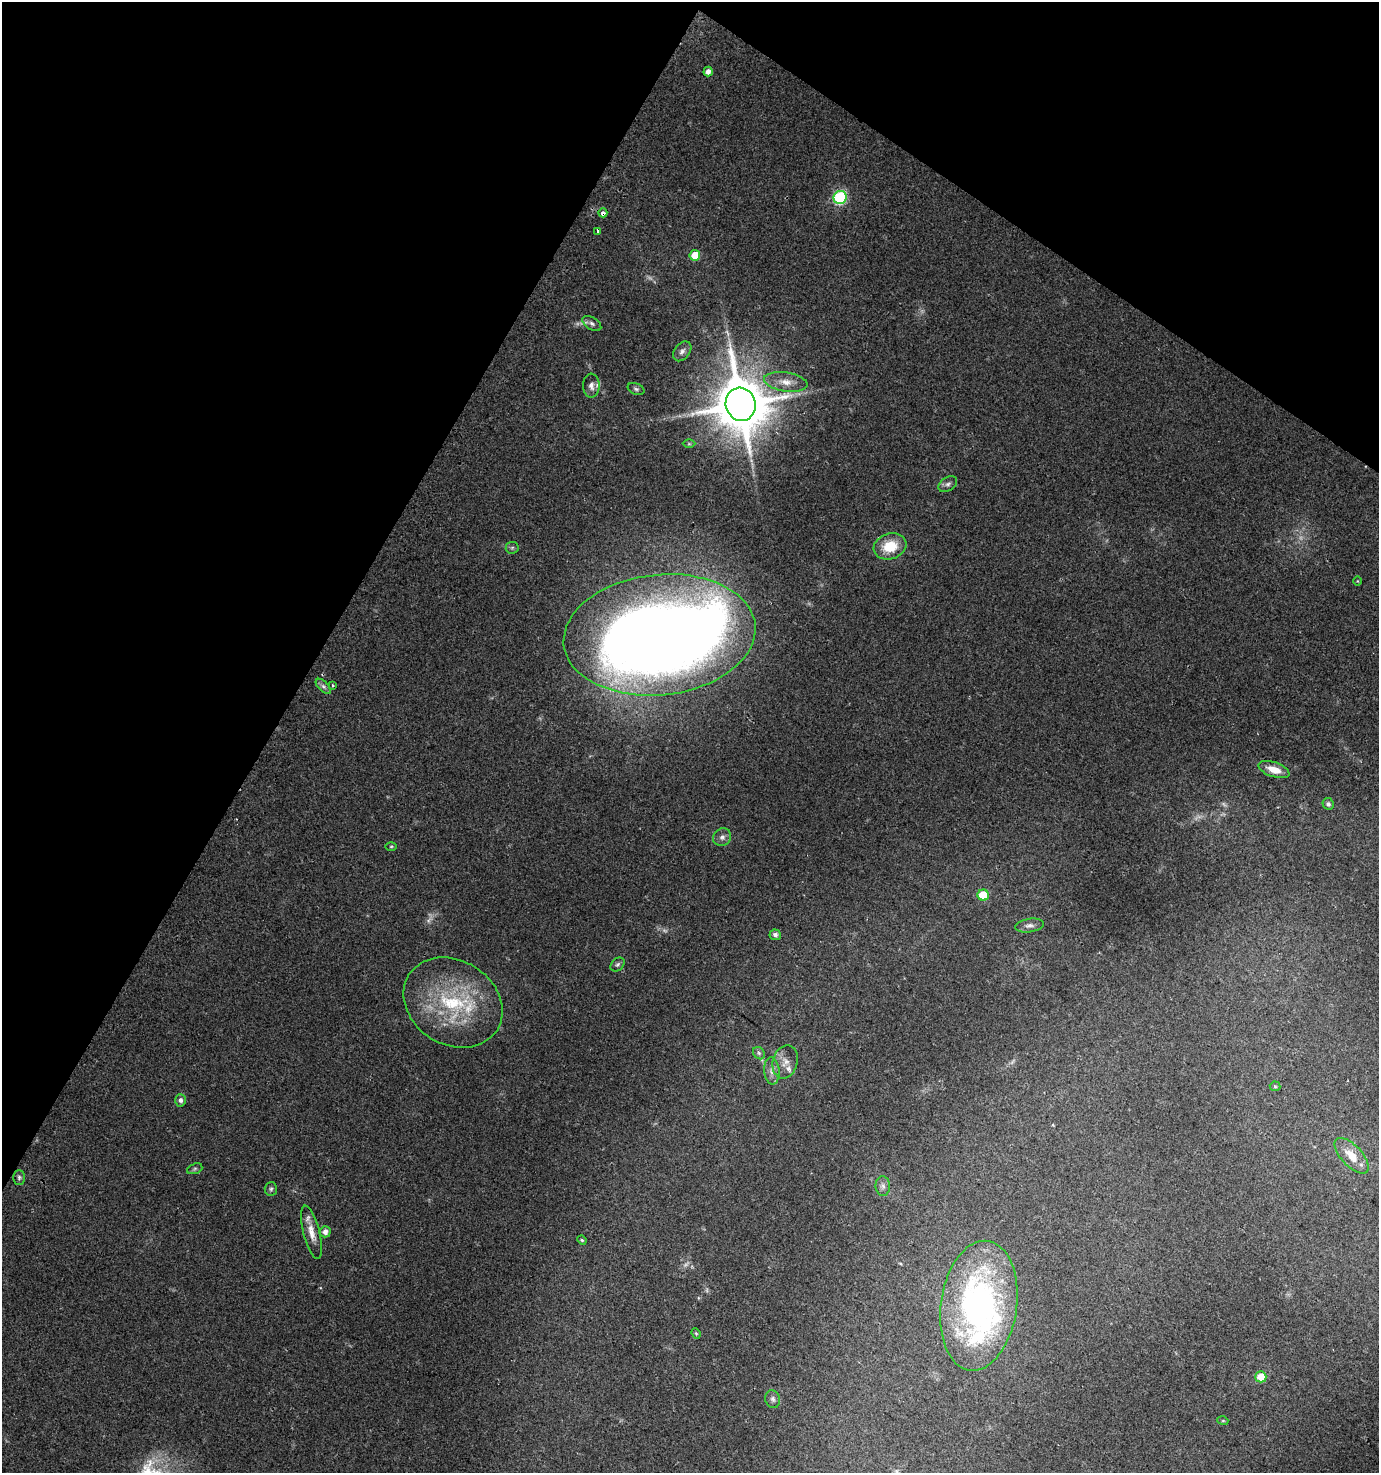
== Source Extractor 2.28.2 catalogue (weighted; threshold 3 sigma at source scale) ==
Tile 2 of 4 x 4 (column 2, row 1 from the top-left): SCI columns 1661-3037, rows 4430-5900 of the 6009 x 5925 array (HDU 1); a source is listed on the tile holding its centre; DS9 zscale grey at full resolution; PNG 1381 x 1475 px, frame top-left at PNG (2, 2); each listed source drawn as its Kron ellipse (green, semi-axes under 4 px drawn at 4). Shown black and unused: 29% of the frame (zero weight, under 2 of 3 exposures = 2% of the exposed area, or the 3 px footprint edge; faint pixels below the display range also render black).
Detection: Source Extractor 2.28.2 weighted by HDU 2 'WHT'; one run over the whole footprint, this tile lists its part. Background 0.0532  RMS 0.0089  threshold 0.0399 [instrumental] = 3 sigma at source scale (4.5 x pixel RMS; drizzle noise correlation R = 1.50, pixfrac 1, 0.0396/0.0396 arcsec/px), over >= 5 px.
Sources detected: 63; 10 too faint to see at this stretch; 3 inside a brighter object's white glare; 1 cosmic-ray / hot-pixel residue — neither listed nor drawn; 3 inside a brighter listed object's ellipse — not listed separately; the other 46 listed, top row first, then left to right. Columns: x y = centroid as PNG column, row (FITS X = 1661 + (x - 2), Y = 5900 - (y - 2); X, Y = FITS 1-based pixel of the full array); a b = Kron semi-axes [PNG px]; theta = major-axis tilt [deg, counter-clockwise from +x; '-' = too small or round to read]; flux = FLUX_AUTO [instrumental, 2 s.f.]
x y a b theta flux
708 72 5 4 - 4.5
840 197 7 6 - 110
603 213 4 4 - 5.1
598 231 3 3 - 5.6
695 255 5 5 - 16
592 323 10 6 -33 2.9
682 351 11 7 51 3.7
786 382 22 9 -8 11
591 386 12 8 90 4.7
636 389 9 5 -23 2
741 404 17 15 -75 5000
689 444 6 4 0 1.1
948 484 10 6 34 2.7
890 546 17 12 18 25
512 548 6 6 - 1.8
1357 581 5 3 - 0.65
660 635 96 60 6 1500
332 685 4 2 - 0.83
323 686 9 5 -45 2.4
1274 770 16 7 -18 11
1328 804 6 5 - 2.1
722 837 9 8 - 3.8
391 846 6 4 1 1.2
983 895 5 5 - 22
1029 925 15 6 8 4.4
775 935 5 5 - 3.1
618 964 8 6 44 1.9
453 1003 52 42 -32 91
759 1053 7 5 -47 1.9
785 1062 17 12 75 8.7
772 1071 13 7 -84 5.1
1275 1086 5 5 - 1.2
180 1100 6 5 - 2.5
1352 1156 22 10 -47 15
195 1169 8 5 20 1.8
19 1177 7 5 90 2.1
883 1186 10 7 -88 3.4
271 1189 7 6 - 1.8
312 1232 27 8 -76 11
325 1232 5 5 - 4.9
582 1240 5 4 - 1.1
979 1306 65 38 82 280
696 1333 5 4 - 1.1
1261 1377 5 5 - 16
773 1399 9 7 -73 3
1223 1421 5 3 - 0.8
Overlapping masked pixels (flux is a lower limit): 1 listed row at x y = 603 213